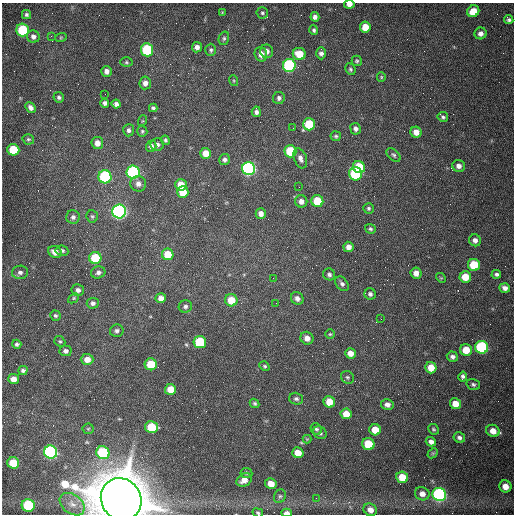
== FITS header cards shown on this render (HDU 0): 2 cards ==
NAXIS1  =                  512 /fastest changing axis
NAXIS2  =                  512 /next to fastest changing axis

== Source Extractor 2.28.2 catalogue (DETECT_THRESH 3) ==
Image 512 x 512 px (HDU 0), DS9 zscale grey, 1 PNG px = 1 image px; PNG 516 x 516 px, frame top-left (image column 1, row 512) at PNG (2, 3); each listed source drawn as its Kron ellipse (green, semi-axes under 4 px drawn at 4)
Background 1540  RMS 24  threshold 71.7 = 3 sigma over >= 5 px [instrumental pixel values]
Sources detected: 162; all 162 listed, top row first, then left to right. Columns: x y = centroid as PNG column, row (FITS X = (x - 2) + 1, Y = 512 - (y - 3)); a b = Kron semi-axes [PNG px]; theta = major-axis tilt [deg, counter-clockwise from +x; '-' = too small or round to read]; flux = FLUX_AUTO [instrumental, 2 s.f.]
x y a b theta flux
349 4 5 4 - 8.6e+03
473 11 6 5 - 2.5e+04
222 12 4 4 - 1.6e+03
262 13 6 5 - 3.0e+03
26 15 4 4 - 3.3e+03
315 17 5 4 - 6.0e+03
509 20 4 4 - 3.7e+03
365 27 5 5 - 2.3e+04
23 30 6 6 - 9.5e+04
314 30 5 4 - 3.2e+03
481 33 6 6 - 7.1e+03
51 36 4 4 - 1.6e+03
33 37 6 6 - 6.4e+03
61 37 6 3 19 1.7e+03
224 38 7 5 75 3.3e+03
197 47 5 5 - 7.6e+03
147 50 6 6 - 1.3e+05
211 50 6 5 - 3.5e+03
267 51 7 6 - 7.8e+03
321 53 6 5 - 5.8e+03
261 54 7 6 - 1.2e+04
299 54 6 6 - 3.2e+04
357 61 5 5 - 2.9e+03
126 62 6 5 - 2.5e+03
289 65 6 6 - 2.0e+05
350 69 6 5 - 3.0e+03
106 71 5 5 - 7.4e+03
381 77 5 4 - 1.8e+03
234 81 5 3 - 1.6e+03
145 83 6 5 - 8.1e+03
105 94 2 2 - 7.1e+02
59 97 5 5 - 3.6e+03
279 98 6 6 - 4.8e+03
105 103 4 4 - 4.7e+03
116 104 4 4 - 5.5e+03
30 107 6 4 -48 6.3e+03
153 108 4 4 - 3.5e+03
256 112 5 4 - 5.0e+03
443 117 5 5 - 3.2e+03
142 121 5 3 - 1.5e+03
309 124 6 6 - 5.8e+04
293 128 2 2 - 7.8e+02
355 129 6 5 - 5.3e+03
129 130 6 5 - 5.2e+03
142 131 5 5 - 2.6e+03
416 132 5 5 - 1.1e+04
336 136 5 5 - 2.7e+03
28 139 6 5 - 2.7e+03
165 140 5 4 - 2.8e+03
97 143 6 6 - 1.1e+04
157 145 6 6 - 5.1e+03
151 146 5 5 - 6.4e+03
13 150 6 6 - 5.9e+04
290 151 6 6 - 8.7e+04
206 153 5 5 - 1.9e+04
394 155 8 5 -44 3.4e+03
300 158 10 6 -71 7.9e+03
225 160 5 5 - 4.9e+03
459 166 6 6 - 7.4e+03
359 167 6 5 - 7.1e+04
248 169 6 6 - 4.4e+05
133 172 6 6 - 2.6e+05
355 174 7 6 - 1.2e+05
105 177 6 6 - 2.0e+05
138 184 8 7 - 8.8e+03
181 185 6 5 - 2.7e+04
299 187 2 2 - 9.2e+02
183 192 6 5 - 3.3e+04
301 201 6 6 - 8.8e+03
317 201 6 6 - 4.8e+04
369 208 5 5 - 3.1e+03
119 212 7 7 - 5.4e+05
261 213 5 5 - 8.5e+03
92 216 6 5 - 2.9e+03
73 217 7 7 - 5.1e+03
370 229 5 5 - 3.1e+03
475 240 6 6 - 7.0e+03
348 247 5 5 - 9.3e+03
62 251 6 5 - 4.0e+03
55 252 7 5 -26 1.3e+04
168 254 6 5 - 3.2e+04
95 258 6 6 - 6.8e+04
474 265 6 6 - 5.7e+04
20 272 8 6 8 5.8e+03
98 272 7 6 - 4.9e+03
416 273 5 5 - 1.1e+04
329 274 6 5 - 4.4e+03
496 274 5 4 - 3.9e+03
465 277 6 5 - 2.8e+04
273 278 2 2 - 7.2e+02
441 278 5 4 - 1.8e+03
342 284 8 5 -49 4.5e+03
505 288 5 4 - 7.4e+03
78 290 6 6 - 6.2e+03
370 294 6 5 - 4.2e+03
73 298 6 4 41 2.5e+03
161 298 5 5 - 9.4e+03
297 298 7 6 - 6.9e+03
231 300 6 6 - 3.3e+04
93 303 6 5 - 4.6e+03
276 303 2 2 - 1.1e+03
185 306 7 6 - 4.0e+03
55 316 5 5 - 3.0e+03
381 319 2 2 - 8.5e+02
117 331 7 6 - 4.6e+03
330 334 5 4 - 2.0e+03
307 338 7 6 - 1.1e+04
60 341 6 5 - 2.5e+03
200 342 6 6 - 1.0e+05
17 344 4 4 - 3.5e+03
482 347 6 6 - 2.0e+05
466 350 6 6 - 2.8e+04
66 351 6 5 - 4.7e+03
350 353 5 5 - 1.2e+04
452 357 6 5 - 4.9e+03
87 359 6 5 - 1.4e+04
151 364 6 6 - 4.4e+04
265 366 5 4 - 2.3e+03
431 368 6 5 - 2.5e+04
23 371 5 4 - 4.2e+03
347 377 7 6 - 2.8e+03
463 377 5 4 - 4.1e+03
14 379 5 5 - 1.3e+04
473 385 7 5 -19 3.7e+03
170 389 5 5 - 2.4e+04
296 399 7 6 - 4.1e+03
329 402 6 5 - 2.4e+04
255 403 5 4 - 2.9e+03
387 404 6 5 - 7.5e+03
455 404 6 5 - 1.9e+04
346 414 5 5 - 2.0e+04
152 427 6 6 - 6.1e+04
88 429 5 5 - 2.3e+03
316 429 6 5 - 3.2e+03
433 429 6 5 - 2.5e+03
375 430 6 5 - 2.7e+04
493 431 7 6 - 1.7e+04
320 433 7 6 - 4.8e+03
459 438 6 5 - 5.1e+03
307 439 4 4 - 1.4e+03
431 442 5 4 - 6.9e+03
368 444 6 6 - 5.1e+04
51 452 7 6 - 4.2e+05
103 453 7 6 - 1.5e+05
298 453 6 5 - 2.0e+04
433 453 6 4 42 2.1e+03
13 463 6 5 - 4.1e+04
246 473 6 5 - 2.9e+03
402 477 6 5 - 3.2e+04
244 480 8 6 29 1.2e+04
271 484 6 5 - 1.9e+04
505 486 6 6 - 1.6e+04
422 494 7 6 - 1.1e+04
439 494 7 6 - 3.4e+05
280 496 7 5 62 3.5e+03
316 498 2 2 - 3.8e+03
121 499 22 19 -56 1.5e+07
72 504 14 9 -37 1.4e+04
28 505 6 6 - 1.1e+05
370 510 7 6 - 1.1e+04
258 513 5 4 - 2.4e+03
287 513 5 3 - 8.9e+03
At the frame edge (FLAGS 8, measured only in part): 4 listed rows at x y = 349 4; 121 499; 258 513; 287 513